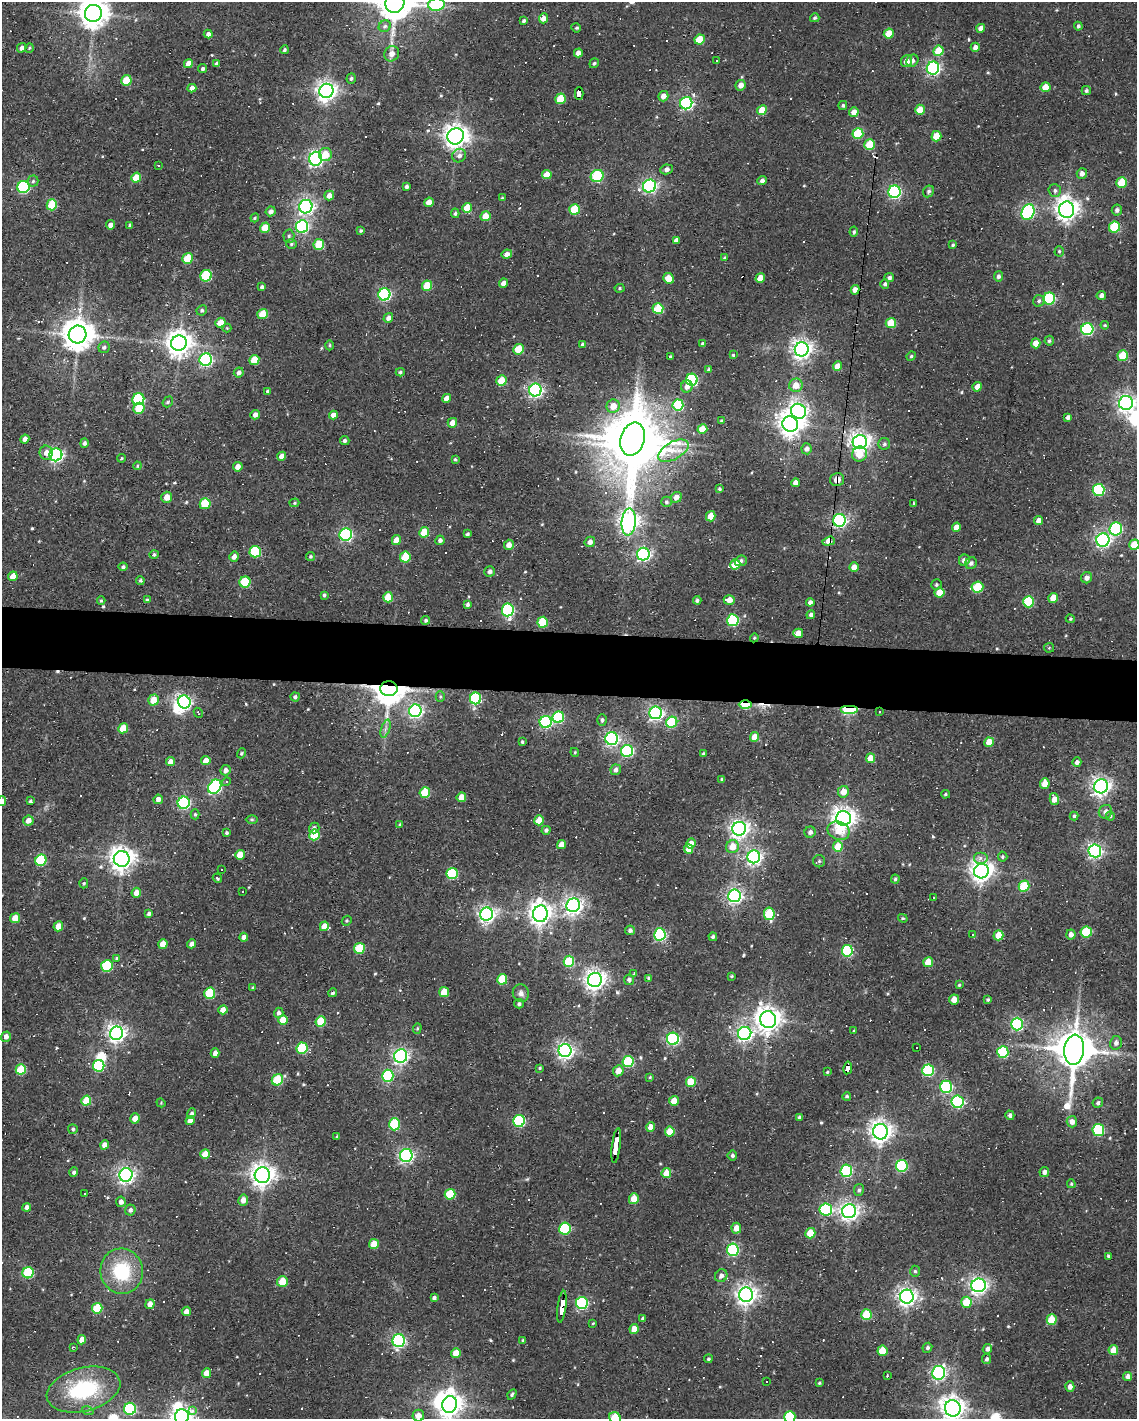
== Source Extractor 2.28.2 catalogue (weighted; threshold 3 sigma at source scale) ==
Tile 7 of 4 x 3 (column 3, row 2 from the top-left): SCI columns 2273-3407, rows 1520-2936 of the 4543 x 4566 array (HDU 1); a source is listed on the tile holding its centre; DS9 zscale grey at full resolution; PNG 1139 x 1421 px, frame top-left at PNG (2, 2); each listed source drawn as its Kron ellipse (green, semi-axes under 4 px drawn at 4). Shown black and unused: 4% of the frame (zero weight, under 2 of 3 exposures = <1% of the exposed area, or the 3 px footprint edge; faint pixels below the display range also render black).
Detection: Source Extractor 2.28.2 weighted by HDU 2 'WHT'; one run over the whole footprint, this tile lists its part. Background 0.08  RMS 0.0068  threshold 0.0304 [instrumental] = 3 sigma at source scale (4.5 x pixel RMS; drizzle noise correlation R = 1.50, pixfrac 1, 0.05/0.05 arcsec/px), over >= 5 px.
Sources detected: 596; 5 inside a brighter object's white glare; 55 cosmic-ray / hot-pixel residue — neither listed nor drawn; of the other 536, all 500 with FLUX_AUTO >= 0.698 (the completeness limit of this list) listed and drawn (36 fainter detections not listed), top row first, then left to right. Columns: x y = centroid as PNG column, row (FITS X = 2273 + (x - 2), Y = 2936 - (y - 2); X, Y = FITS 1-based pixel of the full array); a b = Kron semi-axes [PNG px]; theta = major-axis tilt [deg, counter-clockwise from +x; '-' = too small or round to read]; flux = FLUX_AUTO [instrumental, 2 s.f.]
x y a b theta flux
395 3 10 9 - 1900
436 4 8 6 6 79
93 13 8 8 - 1000
543 18 5 4 - 4.7
815 18 4 4 - 1.3
524 21 4 3 - 1.4
385 26 6 5 - 1.7
1078 26 4 4 - 1.4
576 28 5 4 - 0.89
981 28 4 4 - 3.5
208 34 4 4 - 2.7
889 34 5 5 - 13
700 40 5 5 - 17
975 47 4 4 - 3.3
22 48 5 4 - 2.5
29 48 4 4 - 0.79
284 50 4 3 - 1.1
938 51 5 5 - 16
578 53 4 4 - 3.9
392 54 8 7 - 4.1
717 61 3 2 - 1.1
906 61 6 5 - 4.6
912 61 6 5 - 2.2
217 63 4 3 - 1.5
594 63 5 4 - 1.1
188 64 4 4 - 5.7
933 68 6 6 - 160
203 69 5 4 - 1.5
351 78 5 4 - 1.3
126 80 5 5 - 15
740 85 5 5 - 4.3
1045 87 5 5 - 12
192 88 4 4 - 4.1
326 91 7 7 - 420
1086 91 4 4 - 1.3
579 93 6 4 89 30
663 96 5 5 - 4.5
560 99 5 5 - 18
686 103 6 6 - 130
843 105 4 4 - 1.1
762 110 5 4 - 12
920 110 5 4 - 10
854 112 5 4 - 7.3
858 134 5 5 - 32
456 136 8 8 - 620
936 136 5 5 - 14
870 145 5 5 - 22
325 154 7 6 - 9.8
459 156 7 6 - 2.8
316 159 7 6 - 210
158 165 3 3 - 16
666 169 6 5 - 2.2
1082 173 5 5 - 3.3
547 174 5 4 - 8.6
597 176 7 6 - 53
136 178 5 4 - 15
33 181 5 5 - 1.3
762 181 5 4 - 2.3
1122 183 5 5 - 19
649 186 7 6 - 170
23 187 6 6 - 72
406 187 3 3 - 1.5
1055 190 6 6 - 1.7
928 191 6 5 - 1.6
894 192 6 6 - 140
329 195 5 4 - 4.4
502 198 3 3 - 0.76
429 202 5 4 - 6.7
52 205 5 5 - 24
306 207 7 6 - 230
467 208 5 5 - 12
574 209 5 5 - 22
1067 210 8 7 - 530
1117 210 5 5 - 2
271 211 5 4 - 2.7
1028 212 8 6 67 110
455 213 4 3 - 1.4
485 216 5 5 - 9.3
255 218 4 4 - 0.72
110 225 5 4 - 3.7
130 225 4 3 - 1.2
302 227 6 6 - 120
1114 227 6 5 - 35
265 228 5 5 - 14
361 231 4 4 - 1
854 232 5 4 - 1.3
289 236 6 5 - 1.5
676 240 4 4 - 2.9
291 244 5 4 - 1.1
319 244 5 5 - 23
953 245 3 3 - 1.1
1059 251 5 4 - 0.95
507 254 5 4 - 3.3
188 258 5 5 - 20
724 258 3 3 - 0.88
206 276 6 5 - 43
998 276 5 4 - 1.9
889 277 5 4 - 1.6
668 278 5 5 - 11
760 278 5 4 - 7.5
503 283 4 4 - 4.2
885 284 5 4 - 1.6
427 286 5 5 - 19
262 287 4 3 - 1.6
619 288 5 4 - 0.96
855 290 5 4 - 4.1
384 294 6 6 - 110
1101 295 5 4 - 2.5
1049 299 6 6 - 61
1039 301 6 5 - 1.6
658 308 5 5 - 35
202 310 5 5 - 1.3
263 314 5 5 - 17
388 318 5 4 - 3.2
220 323 5 5 - 9.3
891 323 5 5 - 19
1105 325 4 3 - 0.77
227 328 4 4 - 0.78
1087 329 6 6 - 93
78 334 9 8 - 1200
1049 341 5 5 - 1.4
179 343 8 7 - 690
1036 343 5 4 - 6.8
703 344 4 3 - 1.5
330 345 5 3 - 1
583 345 4 4 - 2.2
104 347 6 5 - 1.6
519 349 5 5 - 20
802 349 7 6 - 390
733 355 4 4 - 0.96
670 356 3 3 - 0.86
911 356 5 4 - 0.93
1123 356 5 5 - 21
206 360 6 6 - 130
254 360 5 5 - 16
837 366 5 4 - 7.7
709 369 4 4 - 1.6
239 372 5 5 - 2.3
400 372 4 4 - 1.1
692 380 6 6 - 74
501 381 5 5 - 16
796 385 7 6 - 7.3
687 386 6 5 - 3.5
977 387 5 4 - 4.4
535 390 6 6 - 190
267 391 4 3 - 1.1
447 398 4 4 - 5.1
138 399 6 6 - 59
168 402 6 4 50 1.1
1126 403 7 7 - 310
678 405 5 5 - 53
613 406 7 6 - 8.5
139 408 6 5 - 17
798 411 8 7 - 290
255 415 5 4 - 3.3
333 415 4 4 - 4.9
1068 417 4 4 - 2.2
721 421 3 3 - 0.73
452 423 5 4 - 6.5
790 424 8 7 - 610
702 429 5 4 - 14
25 439 4 4 - 3.5
632 439 17 12 75 4000
345 440 4 4 - 1.5
860 442 7 7 - 430
84 443 5 4 - 1.9
884 444 6 6 - 1.5
807 449 5 5 - 2.9
673 451 17 8 29 10
46 453 7 6 - 4.1
860 454 8 7 - 10
56 455 6 6 - 170
282 456 4 4 - 5.6
122 458 4 3 - 0.95
455 459 4 3 - 0.96
137 466 4 4 - 0.72
238 467 5 5 - 5.3
837 479 7 6 - 4.9
795 483 4 4 - 3.6
719 489 3 3 - 1.3
1099 490 6 6 - 67
167 497 5 5 - 5.7
676 497 5 5 - 4.6
667 502 5 5 - 1.3
294 503 5 4 - 0.93
914 503 3 3 - 1.2
205 504 5 5 - 25
711 516 5 4 - 11
839 520 6 6 - 170
1039 521 4 4 - 5.2
629 522 13 7 86 440
956 527 4 4 - 6.1
1116 529 6 6 - 85
424 532 5 5 - 19
346 534 6 6 - 130
467 534 4 3 - 1.5
396 540 5 4 - 7
440 540 5 4 - 2.2
1103 540 6 6 - 210
829 541 6 4 17 9.2
590 542 5 5 - 3.5
509 545 5 5 - 4.4
1134 545 5 5 - 14
255 552 6 5 - 43
643 554 6 6 - 180
154 555 4 4 - 1.3
311 556 4 4 - 0.98
234 557 5 4 - 3.6
405 557 5 5 - 27
964 560 6 5 - 4
741 561 6 5 - 2.2
971 563 6 5 - 2
735 564 5 5 - 16
123 567 4 4 - 1.3
854 567 5 4 - 7
490 571 5 5 - 2.3
13 576 5 4 - 11
1086 578 6 5 - 2.9
140 580 4 3 - 1.2
245 582 5 5 - 33
936 585 5 5 - 1.3
977 587 6 5 - 34
939 593 5 5 - 9.4
324 595 4 3 - 1.2
388 597 5 5 - 18
1053 598 5 4 - 12
147 600 4 3 - 1.2
697 600 4 3 - 1.9
729 600 5 5 - 6
101 601 4 4 - 0.92
810 602 4 4 - 2.4
1029 602 6 5 - 38
468 604 3 3 - 1.8
508 610 6 6 - 110
811 615 4 4 - 2.2
1070 619 4 4 - 0.77
426 620 4 4 - 1.4
733 620 6 5 - 63
543 622 5 5 - 28
798 633 5 4 - 9.3
754 638 4 3 - 0.76
1049 648 5 4 - 0.81
389 689 8 7 - 1300
295 697 4 4 - 1.7
440 697 5 4 - 0.85
475 698 6 5 - 61
154 700 5 5 - 10
184 702 6 6 - 180
745 705 6 4 -2 32
849 710 9 4 0 53
415 711 6 6 - 150
879 712 3 2 - 0.88
198 713 5 3 - 0.88
656 713 6 6 - 170
558 717 6 5 - 53
602 720 6 5 - 1.7
546 722 6 6 - 100
672 722 6 5 - 47
123 728 5 5 - 17
385 729 9 4 71 1.9
754 737 5 4 - 8.1
612 738 6 6 - 160
522 742 3 3 - 1.2
989 742 5 4 - 10
627 751 6 6 - 94
575 752 4 4 - 0.72
241 753 5 4 - 0.96
703 754 4 3 - 0.91
870 758 5 4 - 8.9
206 761 4 4 - 6.6
170 762 5 4 - 4.8
1077 762 5 4 - 2.4
226 770 5 5 - 3
616 770 5 5 - 2.5
722 779 3 3 - 1.3
226 782 4 4 - 1.3
1045 784 5 4 - 8.7
1101 786 7 7 - 330
215 787 8 6 50 130
425 792 5 5 - 26
843 792 6 5 - 7.1
945 794 4 3 - 0.85
461 797 5 4 - 11
158 799 4 4 - 3.9
1054 799 6 4 -77 6.4
2 801 5 4 - 6
30 801 3 3 - 1.1
184 803 6 6 - 100
1105 812 7 6 - 3.4
195 814 5 4 - 0.95
1074 816 4 4 - 1.1
1110 816 4 4 - 1.1
843 818 7 7 - 550
252 819 6 4 0 0.96
539 820 5 5 - 12
28 821 5 5 - 5.1
400 825 4 3 - 0.82
314 828 5 5 - 2.1
739 829 7 6 - 330
546 830 4 4 - 1.7
839 831 11 8 -22 11
810 832 5 5 - 2.4
226 833 4 4 - 1.4
314 835 5 5 - 26
691 843 5 4 - 6.3
561 844 5 4 - 6.3
838 846 5 5 - 13
732 847 6 6 - 9.3
689 849 5 4 - 7.5
1095 851 6 6 - 190
240 855 5 5 - 10
754 857 6 6 - 220
1003 857 5 5 - 1.1
980 858 7 6 - 2.5
122 859 8 8 - 620
41 860 6 5 - 46
819 861 6 6 - 1.6
221 870 3 3 - 1
981 871 7 7 - 490
452 873 6 5 - 50
217 878 5 3 - 1.1
895 879 4 4 - 1.1
84 883 5 4 - 0.89
1024 886 5 5 - 31
243 891 3 2 - 0.8
136 893 5 4 - 5.9
734 896 6 6 - 200
933 897 3 2 - 0.82
573 905 7 6 - 310
149 914 4 3 - 2.1
487 914 7 6 - 260
540 914 8 7 - 500
769 914 6 5 - 33
15 918 5 4 - 8.9
903 918 5 4 - 0.85
347 921 5 4 - 0.85
58 926 5 4 - 9
324 926 5 4 - 9.9
630 930 5 4 - 2.2
1086 932 6 5 - 32
660 934 6 6 - 98
972 934 3 3 - 1
998 935 5 5 - 11
1071 935 5 4 - 3.4
244 937 4 4 - 2.9
713 937 4 4 - 1.7
163 944 5 4 - 7.7
192 944 4 4 - 3.6
359 948 5 5 - 33
847 951 6 5 - 61
117 958 4 4 - 0.89
569 961 5 5 - 29
928 962 5 5 - 10
107 966 6 5 - 48
634 974 4 3 - 0.96
732 976 3 3 - 0.76
649 978 4 4 - 1.7
502 979 5 5 - 24
595 980 7 7 - 440
629 980 5 5 - 2.2
959 985 4 4 - 0.81
253 988 4 3 - 1.1
444 992 5 5 - 15
210 993 6 5 - 35
333 993 4 4 - 1.3
521 993 9 8 - 2.9
954 999 5 5 - 6.4
988 999 3 3 - 1.2
519 1004 5 4 - 1.4
223 1010 5 4 - 5.8
279 1013 5 4 - 2.2
283 1020 5 4 - 10
768 1020 8 8 - 660
321 1021 5 5 - 26
1017 1024 6 6 - 120
417 1028 5 4 - 0.89
854 1031 4 3 - 0.7
117 1033 7 6 - 300
745 1033 7 6 - 210
6 1037 5 4 - 3.4
673 1039 6 6 - 110
1116 1043 7 6 - 2.6
916 1047 3 3 - 0.99
302 1048 5 5 - 45
565 1050 6 6 - 260
1074 1050 15 10 83 2200
1003 1052 6 5 - 48
215 1053 4 4 - 4
401 1056 7 6 - 220
628 1062 5 5 - 43
99 1066 6 5 - 52
540 1068 4 3 - 0.93
848 1068 6 3 81 30
21 1069 5 5 - 25
928 1070 6 6 - 70
618 1071 5 5 - 6.5
827 1072 3 3 - 0.78
388 1076 6 5 - 64
650 1077 4 4 - 0.82
277 1080 6 5 - 33
691 1082 5 5 - 19
946 1087 6 6 - 88
847 1096 4 4 - 1.2
86 1101 5 5 - 21
674 1101 5 4 - 7
957 1102 6 6 - 100
161 1103 4 3 - 0.73
1098 1103 5 5 - 1.6
192 1113 5 4 - 1.5
1010 1115 5 4 - 1.9
799 1117 3 3 - 1.3
135 1118 5 5 - 7.3
190 1121 4 4 - 4.6
519 1121 6 5 - 73
1072 1122 6 5 - 4.3
394 1124 6 5 - 42
651 1127 5 4 - 5.9
73 1129 5 5 - 1.2
1098 1130 6 6 - 60
670 1132 5 5 - 14
880 1132 8 7 - 520
337 1137 3 3 - 0.95
105 1145 5 4 - 5
616 1145 18 3 83 140
205 1154 5 4 - 10
406 1155 6 6 - 180
732 1155 5 5 - 1.7
902 1166 6 6 - 61
846 1171 6 6 - 72
74 1172 4 4 - 1.4
1044 1172 5 4 - 2.4
666 1173 5 4 - 10
126 1175 7 6 - 280
262 1175 8 7 - 580
1071 1184 4 3 - 0.8
859 1190 6 5 - 1.6
85 1194 3 3 - 3.1
450 1194 5 5 - 24
634 1199 5 5 - 11
243 1200 5 5 - 4.6
121 1202 5 4 - 3.2
27 1207 4 4 - 3
826 1209 6 6 - 82
130 1210 5 5 - 2.1
849 1211 7 7 - 330
736 1228 5 5 - 6.3
565 1229 6 5 - 60
810 1233 5 5 - 13
374 1244 5 4 - 14
733 1250 6 6 - 73
1109 1256 4 3 - 1.4
122 1271 23 21 -78 38
915 1271 5 5 - 1.1
28 1273 5 5 - 45
721 1276 6 6 - 3.1
282 1282 5 5 - 14
978 1285 7 7 - 290
746 1295 7 7 - 410
907 1297 7 6 - 340
434 1298 4 4 - 2
966 1302 5 5 - 17
582 1303 6 6 - 81
150 1304 5 4 - 4.8
562 1307 16 4 83 150
97 1308 5 5 - 24
186 1311 5 4 - 4
866 1314 5 5 - 23
643 1319 4 3 - 1.7
1052 1320 5 5 - 18
592 1323 3 3 - 1.6
634 1329 5 4 - 6.7
82 1340 4 4 - 6.3
523 1340 3 3 - 1.1
399 1341 6 6 - 140
73 1347 3 2 - 0.76
927 1348 5 4 - 1.5
987 1349 5 4 - 2.5
1113 1350 5 5 - 9.6
882 1351 5 5 - 15
456 1353 5 5 - 7.9
708 1359 4 4 - 1.1
987 1359 5 4 - 1.5
206 1373 5 4 - 6.3
939 1373 7 6 - 160
887 1376 3 3 - 0.76
1128 1376 4 4 - 3
767 1382 3 3 - 2.8
819 1383 4 3 - 0.9
1070 1387 5 4 - 3.2
83 1389 37 21 14 59
512 1394 5 4 - 1.1
450 1404 9 7 75 670
953 1408 8 8 - 610
130 1409 6 6 - 74
193 1410 4 3 - 7.9
88 1411 6 4 -17 0.89
182 1416 7 7 - 450
418 1416 6 5 - 5.4
790 1417 6 5 - 49
615 1418 6 5 - 22
Overlapping masked pixels (flux is a lower limit): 10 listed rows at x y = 579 93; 837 479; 839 520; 829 541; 389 689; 745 705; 849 710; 848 1068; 616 1145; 562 1307
Isophote crosses this tile's border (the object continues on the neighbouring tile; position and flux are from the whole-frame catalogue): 11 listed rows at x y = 395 3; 436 4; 93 13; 1126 403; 1134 545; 2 801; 450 1404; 953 1408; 182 1416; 790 1417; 615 1418